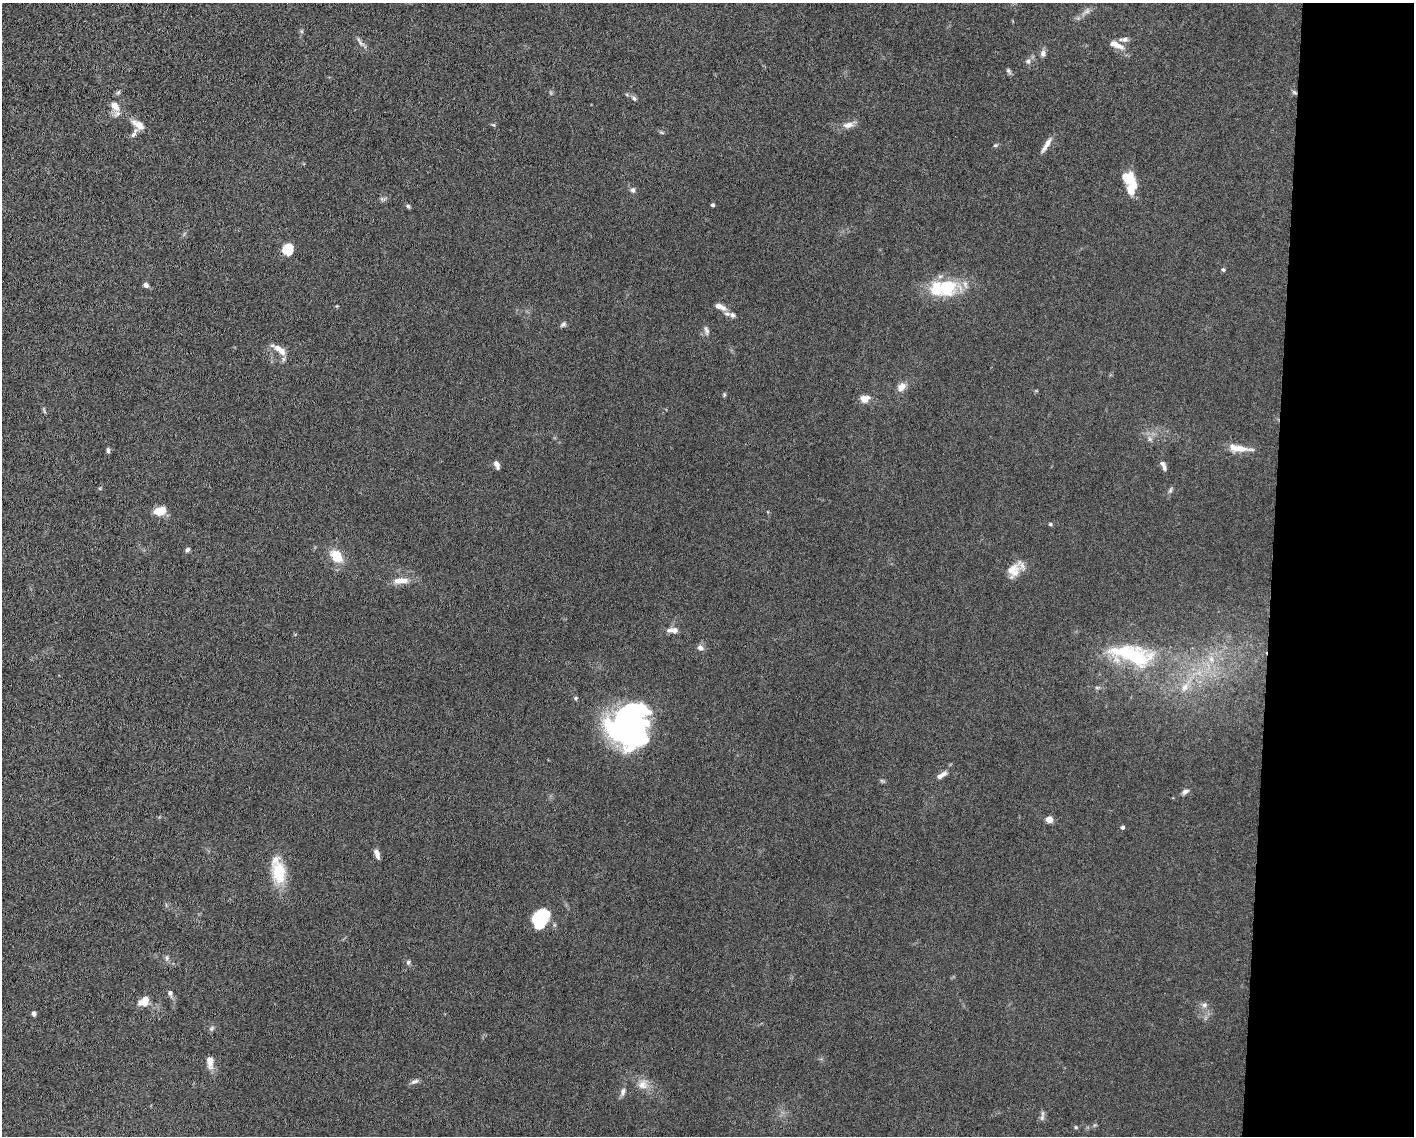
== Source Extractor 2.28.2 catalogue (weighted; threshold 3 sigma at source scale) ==
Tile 9 of 3 x 4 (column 3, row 3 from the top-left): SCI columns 3048-4459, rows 1141-2274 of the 4582 x 4551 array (HDU 1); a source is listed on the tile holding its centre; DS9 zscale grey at full resolution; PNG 1416 x 1138 px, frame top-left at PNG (2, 3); no overlay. Shown black and unused: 10% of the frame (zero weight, under 5 of 10 exposures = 2% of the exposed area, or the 3 px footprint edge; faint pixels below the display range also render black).
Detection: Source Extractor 2.28.2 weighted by HDU 2 'WHT'; one run over the whole footprint, this tile lists its part. Background 0.0225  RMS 0.0022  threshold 0.00881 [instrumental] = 3 sigma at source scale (4.09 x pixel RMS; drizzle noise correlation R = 1.36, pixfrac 0.8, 0.05/0.05 arcsec/px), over >= 5 px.
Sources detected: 79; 4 inside a brighter object's white glare — not listed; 5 inside a brighter listed object's ellipse — not listed separately; the other 70 listed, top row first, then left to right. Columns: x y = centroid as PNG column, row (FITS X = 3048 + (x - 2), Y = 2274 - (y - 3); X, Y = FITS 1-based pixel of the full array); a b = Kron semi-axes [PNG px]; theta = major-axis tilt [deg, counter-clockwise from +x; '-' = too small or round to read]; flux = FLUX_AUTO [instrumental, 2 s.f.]
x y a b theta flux
1087 11 9 6 30 0.73
1124 39 12 6 4 0.82
360 42 18 4 -52 0.74
1116 45 21 8 -25 2
1043 53 9 7 78 0.78
1028 61 7 6 - 0.64
1008 70 7 5 -55 0.39
118 92 6 5 - 0.34
1294 92 7 4 -45 0.34
634 98 7 6 - 0.47
115 106 15 9 -52 1.9
138 125 16 8 -31 2
848 125 13 7 11 1.4
134 133 15 5 58 0.69
995 145 6 4 19 0.31
1046 145 23 5 59 1.4
1126 178 17 12 27 2.8
633 190 7 6 - 0.58
713 205 4 4 - 0.37
408 206 6 5 - 0.34
288 249 10 9 - 5
1223 270 5 5 - 0.34
146 285 7 5 -38 0.68
947 287 29 26 28 8.3
720 306 15 7 -25 1.6
732 315 9 7 -41 0.7
563 324 8 6 41 0.5
706 330 13 5 -73 0.71
281 351 14 9 -39 1.9
901 387 11 9 47 1.5
724 395 6 4 80 0.26
865 399 10 8 17 1.7
44 411 10 3 -71 0.31
1239 448 29 7 -7 2.9
108 450 7 4 -84 0.42
497 465 10 5 -67 0.91
1163 465 13 5 -68 0.9
1170 490 9 4 71 0.43
160 511 14 9 15 2.7
1050 524 5 4 - 0.29
188 550 6 5 - 0.43
336 556 14 10 -54 4.6
1014 570 22 13 60 2.8
401 581 21 8 4 2.3
673 630 15 7 1 1.3
700 648 8 7 - 0.85
1132 655 63 25 -13 19
1211 659 9 7 -75 1.1
1185 687 12 8 68 1.6
632 729 41 27 -83 39
941 775 15 6 31 1.1
1185 792 9 6 32 0.67
1049 819 5 4 - 3.5
1122 827 4 4 - 0.43
377 854 12 5 -71 1
279 872 30 17 -80 6.4
539 918 20 14 33 7.3
167 958 6 5 - 0.45
408 962 7 5 87 0.39
170 993 8 6 -82 0.63
144 1001 15 10 35 2
1204 1005 8 6 1 0.63
34 1014 5 4 - 0.6
211 1029 7 4 71 0.36
210 1062 17 8 -83 1.6
415 1081 12 5 26 0.63
642 1085 15 12 -14 2
623 1092 10 6 73 0.8
1042 1117 10 6 75 0.59
1076 1127 5 4 - 0.24